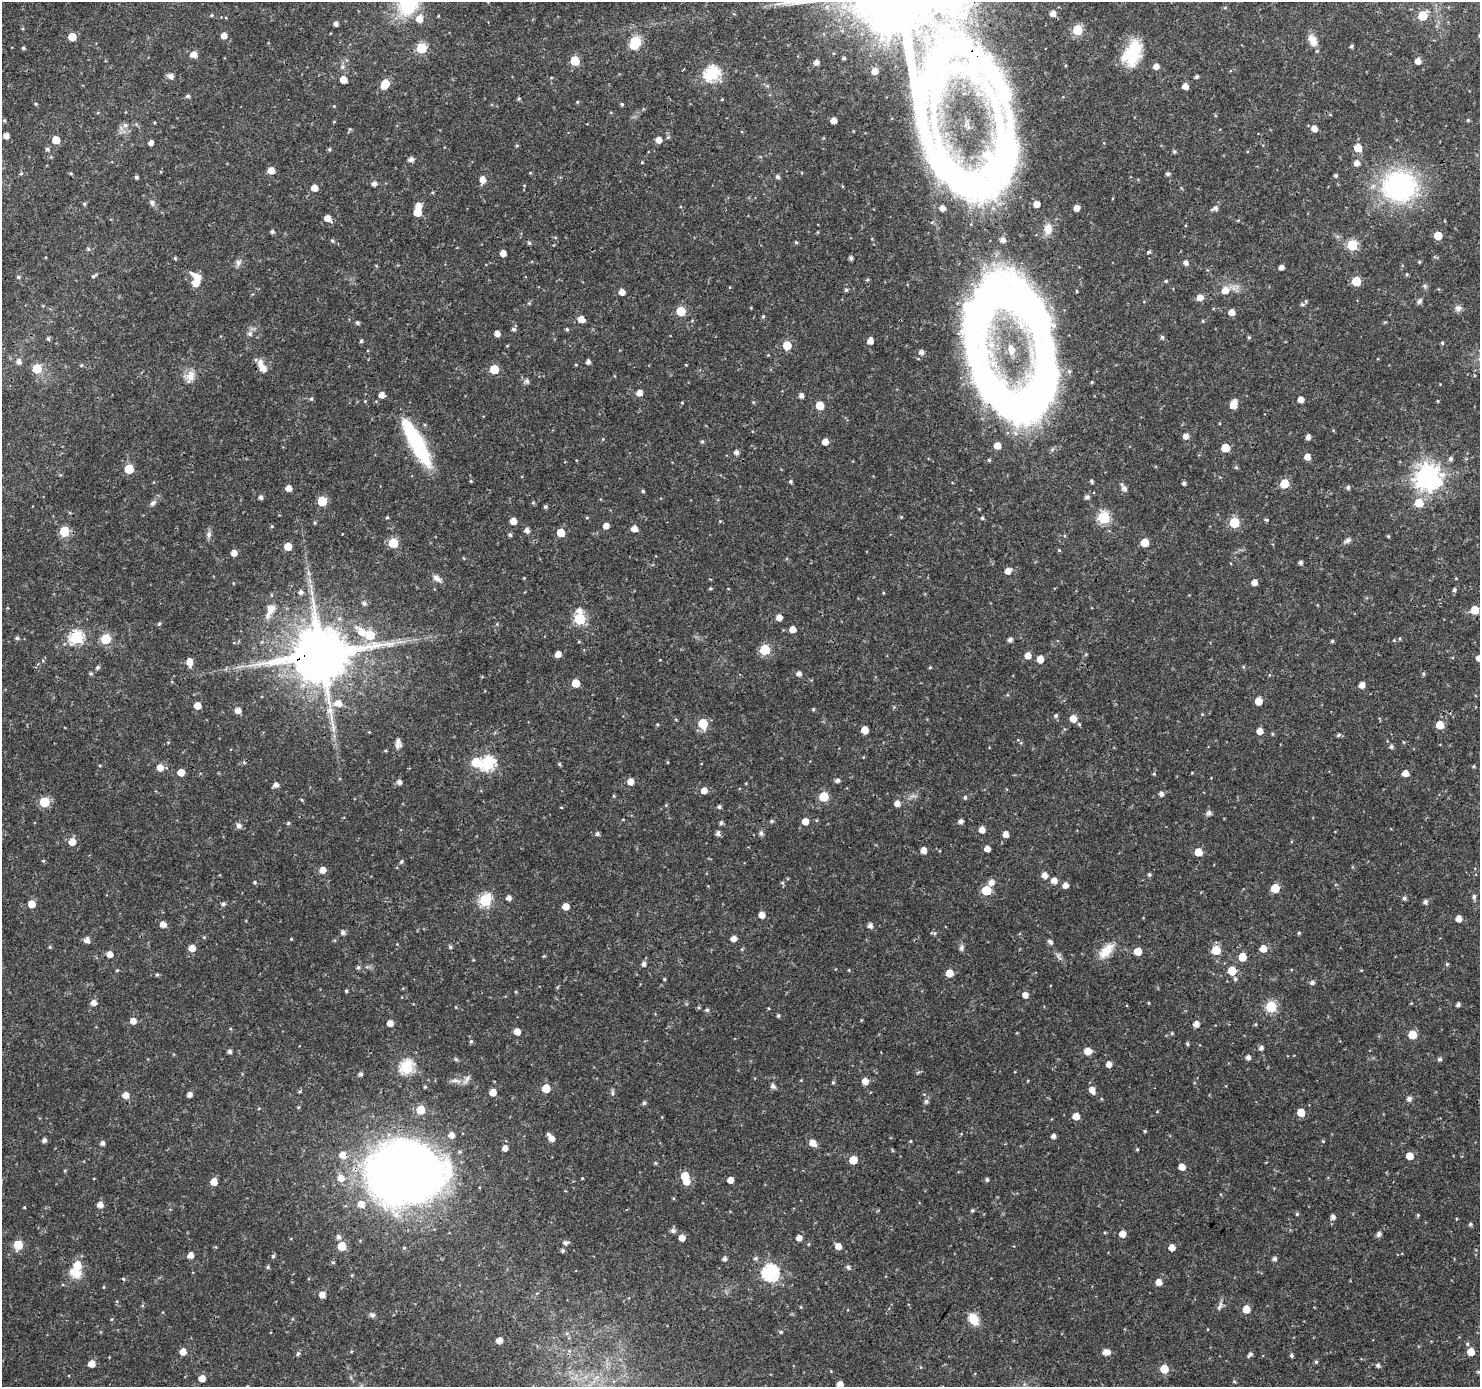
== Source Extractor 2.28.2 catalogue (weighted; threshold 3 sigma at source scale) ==
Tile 10 of 4 x 4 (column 2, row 3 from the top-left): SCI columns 1482-2959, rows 1574-2958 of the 5926 x 5984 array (HDU 1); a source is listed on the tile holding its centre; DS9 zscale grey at full resolution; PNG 1482 x 1389 px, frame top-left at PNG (2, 2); no overlay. Shown black and unused: <1% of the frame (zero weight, under 3 of 4 exposures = <1% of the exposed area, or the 3 px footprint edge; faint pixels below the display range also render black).
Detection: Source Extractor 2.28.2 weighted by HDU 2 'WHT'; one run over the whole footprint, this tile lists its part. Background 0.0184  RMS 0.0016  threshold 0.00728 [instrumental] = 3 sigma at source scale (4.5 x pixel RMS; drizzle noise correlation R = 1.50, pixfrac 1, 0.0396/0.0396 arcsec/px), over >= 5 px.
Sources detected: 479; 6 inside a brighter object's white glare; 3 cosmic-ray / hot-pixel residue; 2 long thin detections or spike segments (spike, bleed or trail) — not listed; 10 inside a brighter listed object's ellipse — not listed separately; the other 458 listed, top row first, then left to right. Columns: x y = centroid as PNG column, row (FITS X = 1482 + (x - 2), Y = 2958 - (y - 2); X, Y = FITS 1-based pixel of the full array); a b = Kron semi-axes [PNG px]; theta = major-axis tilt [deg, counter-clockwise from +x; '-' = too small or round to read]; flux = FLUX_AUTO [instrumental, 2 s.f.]
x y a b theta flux
1053 13 5 5 - 1.1
211 15 5 4 - 0.21
1423 16 6 5 - 6.3
419 19 9 7 81 1.5
336 23 4 4 - 0.63
1077 30 6 6 - 8.9
224 36 5 5 - 1.3
72 37 5 5 - 3.2
1313 40 15 9 -63 1.6
635 42 8 6 63 14
1351 46 4 4 - 0.27
23 48 4 4 - 0.3
422 48 6 6 - 11
1133 53 27 16 70 7
193 54 6 6 - 1.4
844 58 4 3 - 0.24
575 61 6 5 - 6
1418 61 5 5 - 1.2
816 62 5 5 - 0.83
1156 66 5 5 - 1.1
342 67 6 5 - 0.35
875 71 5 4 - 1.2
712 74 7 6 - 31
171 76 6 5 - 0.87
1197 77 4 4 - 0.34
343 79 5 5 - 1.9
385 84 7 5 60 4.7
1185 86 5 5 - 1.3
188 96 5 5 - 0.37
519 98 6 3 19 0.18
577 102 5 4 - 0.17
36 104 4 3 - 0.18
622 104 4 4 - 0.24
334 106 4 4 - 0.14
4 120 5 4 - 0.2
1468 120 4 4 - 0.18
833 121 5 5 - 1.1
334 122 4 3 - 0.12
125 125 6 6 - 0.45
1314 128 6 5 - 1.2
6 136 5 5 - 1.1
668 137 6 5 - 0.26
56 140 5 5 - 2.8
659 140 5 5 - 1.3
151 143 4 4 - 0.77
517 145 5 3 - 0.17
1358 148 5 5 - 3.2
47 149 5 4 - 0.37
329 149 5 4 - 0.24
1174 151 5 4 - 0.29
411 159 5 5 - 0.7
642 162 4 4 - 0.15
1357 163 6 5 - 1
271 170 5 5 - 1.7
21 173 5 4 - 0.21
71 173 5 3 - 0.16
1168 174 5 5 - 0.36
1336 175 4 4 - 0.33
136 177 4 4 - 0.33
777 177 5 5 - 0.39
483 180 7 5 80 1.4
374 183 5 5 - 0.67
1399 186 39 34 -1 25
314 188 5 5 - 1.6
152 203 9 7 -84 0.49
84 204 5 4 - 0.25
1036 204 5 5 - 1.3
418 206 5 5 - 1.3
1077 208 5 4 - 1.1
1215 208 8 5 20 0.59
417 212 5 5 - 3
328 218 6 5 - 1.4
272 231 4 4 - 0.36
1438 236 5 5 - 3.3
332 241 5 4 - 0.23
796 242 5 4 - 0.2
529 243 4 4 - 0.25
1352 245 6 6 - 11
1149 252 4 4 - 0.27
503 253 5 5 - 1.3
175 258 4 4 - 0.22
851 258 4 4 - 0.44
1419 262 4 3 - 0.19
238 263 10 7 70 0.6
1186 263 5 5 - 0.62
1281 267 4 4 - 0.75
1407 274 5 3 - 0.14
94 276 7 4 32 0.31
18 277 5 4 - 0.25
867 280 5 3 - 0.19
1166 281 5 4 - 0.23
1356 281 6 5 - 5.7
196 283 7 6 - 1.8
846 290 5 4 - 0.3
1225 290 7 7 - 1.5
622 292 5 5 - 1.3
1200 297 6 5 - 1.4
1419 301 8 6 55 0.42
529 303 4 4 - 0.18
1025 304 139 74 -43 79
1302 304 6 4 -17 0.29
1458 308 9 8 - 0.68
681 311 6 5 - 5.2
1231 312 5 5 - 1.3
763 316 5 4 - 0.23
581 319 6 5 - 1.5
1203 321 5 3 - 0.14
357 322 5 5 - 0.24
513 329 5 5 - 0.44
567 329 5 4 - 0.24
497 333 5 4 - 1
250 334 7 7 - 0.54
1162 337 5 4 - 0.34
1249 337 5 4 - 0.24
48 338 5 4 - 0.28
361 341 4 4 - 0.31
870 341 5 5 - 1.3
1442 343 5 4 - 0.21
787 345 6 5 - 3.6
921 352 5 5 - 0.68
768 355 4 4 - 0.13
19 361 6 6 - 0.77
588 362 4 4 - 0.56
81 365 5 4 - 0.2
576 365 4 3 - 0.14
686 365 4 3 - 0.12
262 367 14 7 -62 2.2
37 368 6 6 - 5.3
494 369 5 5 - 5.5
190 376 17 11 68 1.6
527 381 6 5 - 0.55
639 393 5 5 - 1.2
382 395 5 5 - 1.2
801 396 5 5 - 0.74
1001 397 103 40 -47 53
311 399 5 5 - 0.27
1301 399 4 4 - 1.2
753 402 4 3 - 0.16
682 403 4 3 - 0.13
1234 404 8 5 71 2.6
820 405 5 5 - 3.4
1186 436 6 5 - 0.83
1308 437 5 4 - 0.67
702 441 5 4 - 0.25
416 442 52 13 -62 17
825 442 5 5 - 1.5
1225 448 5 5 - 4
736 452 5 5 - 0.62
1307 457 5 5 - 1.3
1450 459 6 5 - 0.47
989 460 5 5 - 0.2
129 469 5 5 - 5.6
1427 477 9 9 - 150
471 481 4 4 - 0.16
790 481 4 4 - 0.26
1091 481 5 4 - 0.28
1184 483 4 3 - 0.35
1284 483 5 5 - 5.4
1348 487 5 5 - 0.36
288 488 5 5 - 1.2
1124 488 8 5 -59 0.89
643 491 5 4 - 0.22
261 497 4 4 - 0.51
1087 497 6 5 - 0.45
322 501 6 5 - 5.8
153 503 10 6 46 0.52
533 503 5 3 - 0.18
1419 503 6 6 - 3.7
545 507 4 4 - 0.31
387 517 4 4 - 0.19
901 517 5 4 - 0.16
1104 517 6 6 - 18
982 518 4 4 - 0.25
1266 520 5 4 - 0.25
513 521 5 5 - 1.4
720 521 4 4 - 0.13
1234 522 6 6 - 8.4
315 523 5 3 - 0.16
272 526 5 4 - 0.18
606 526 5 5 - 1.1
634 528 5 5 - 1.2
527 530 5 5 - 0.77
64 531 6 6 - 7.3
561 533 5 5 - 3.7
209 534 9 6 82 0.57
510 535 5 4 - 0.32
1388 536 4 4 - 0.18
1347 540 10 5 33 0.52
1145 542 5 5 - 3.7
393 543 6 5 - 6.9
288 546 5 5 - 2.6
1059 550 4 4 - 0.18
234 553 5 5 - 1.1
1300 562 5 4 - 0.44
1008 571 6 5 - 1.2
437 578 13 6 -42 0.92
524 578 4 3 - 0.11
1456 578 4 3 - 0.12
1254 582 5 5 - 1.2
710 588 4 4 - 0.22
1454 590 6 4 74 0.32
301 592 6 6 - 0.58
364 603 6 6 - 0.52
270 610 23 10 63 2.1
580 610 8 7 - 0.85
1475 610 5 5 - 3.4
779 617 5 5 - 1.2
580 619 6 6 - 13
159 624 5 4 - 0.22
792 629 5 5 - 1.6
361 631 15 8 -39 2.6
370 635 6 6 - 5.9
17 638 4 4 - 0.34
76 638 6 6 - 22
1400 638 5 3 - 0.16
105 639 6 6 - 8.4
1010 640 4 4 - 0.58
1332 641 4 4 - 0.22
765 649 6 6 - 9.1
321 654 16 15 - 1300
558 654 5 4 - 1.3
1028 655 5 5 - 1.3
1479 658 5 5 - 1.1
1040 659 5 5 - 1.8
189 662 7 5 -85 1.7
98 667 5 5 - 0.31
930 667 4 4 - 0.16
1243 667 5 4 - 0.19
91 673 5 4 - 0.23
799 673 5 5 - 0.68
1423 674 5 3 - 0.18
576 683 5 5 - 3.2
1362 685 5 5 - 1.2
1258 701 5 5 - 2.5
338 703 8 7 - 1.6
197 705 5 5 - 1.9
813 709 4 4 - 0.19
238 710 5 5 - 1.2
1056 716 5 5 - 0.32
1073 718 6 5 - 1.7
703 723 6 6 - 6
657 724 4 4 - 0.17
1079 724 5 4 - 0.23
1440 725 5 5 - 3
865 730 5 5 - 2.3
1260 731 5 5 - 1.2
1272 734 5 3 - 0.16
1338 735 5 5 - 0.3
398 741 14 7 -70 0.74
1391 747 5 5 - 0.39
476 762 7 6 - 4.8
668 762 4 3 - 0.13
488 763 7 6 - 24
559 764 5 4 - 0.24
160 767 6 6 - 1.5
181 772 5 5 - 1.9
1192 773 3 3 - 0.12
1405 773 5 5 - 1.4
1154 774 5 4 - 0.2
837 780 6 5 - 0.4
630 781 6 5 - 1.5
399 782 5 5 - 0.7
276 785 5 5 - 0.75
704 790 5 5 - 1.3
1161 794 5 4 - 0.67
614 796 4 4 - 0.18
824 797 6 6 - 6.5
965 797 5 4 - 0.27
302 800 5 3 - 0.17
44 802 6 6 - 8.2
897 803 5 5 - 1.2
666 805 4 4 - 0.16
561 807 4 3 - 0.11
719 807 4 4 - 0.4
1209 813 5 5 - 0.68
772 821 5 4 - 0.27
805 821 5 5 - 1.5
961 821 4 4 - 0.66
288 823 4 4 - 0.24
721 823 5 4 - 0.38
239 826 7 6 - 0.57
982 830 5 5 - 1.2
761 833 5 5 - 0.54
597 834 5 5 - 0.34
1006 834 5 4 - 1.2
72 842 6 6 - 1.7
987 849 5 4 - 1.1
924 850 5 4 - 1.2
1198 852 5 5 - 3.3
43 861 5 3 - 0.16
401 862 5 4 - 0.27
323 870 6 5 - 1.3
1045 875 5 5 - 1.3
1149 875 4 4 - 0.28
1054 880 5 5 - 1.3
255 882 5 4 - 0.23
991 882 6 5 - 1
782 883 5 5 - 0.24
1065 885 5 4 - 1
1275 888 5 5 - 4.7
986 890 6 6 - 7
1474 897 7 5 87 0.37
509 898 5 4 - 0.72
1404 898 5 4 - 0.39
485 900 6 6 - 17
1425 902 5 5 - 0.46
31 904 5 5 - 2
223 904 5 5 - 0.37
566 906 5 5 - 1.7
762 915 5 5 - 1.3
1459 919 5 5 - 1.3
163 924 5 5 - 1.2
870 925 5 5 - 0.74
343 932 5 5 - 0.56
934 933 9 4 -10 0.26
1299 933 4 3 - 0.21
734 938 5 4 - 1.1
291 939 4 3 - 0.13
87 940 6 5 - 0.93
1050 942 8 5 -36 0.38
50 947 5 4 - 0.18
450 947 5 4 - 0.28
192 948 5 5 - 1.6
961 948 8 6 69 0.44
1263 949 5 5 - 1.7
1216 950 6 5 - 4.8
1106 951 25 12 47 2.7
1138 951 5 5 - 3
110 954 5 5 - 1.2
1058 956 12 6 -62 0.57
1242 957 5 5 - 3.4
643 964 5 5 - 0.58
1447 964 5 5 - 0.23
358 967 5 5 - 0.3
117 970 4 4 - 0.16
1232 971 5 5 - 4.4
949 973 5 5 - 2.4
157 974 6 4 1 0.21
664 979 4 3 - 0.17
1235 979 5 5 - 0.26
1312 982 6 5 - 0.44
346 991 4 4 - 0.2
1025 995 5 5 - 1
93 1003 5 5 - 1
1458 1005 4 4 - 0.47
1271 1007 6 6 - 13
707 1010 5 4 - 0.3
778 1015 4 4 - 0.31
133 1021 5 5 - 1.2
390 1023 5 5 - 1.2
1196 1024 5 4 - 1.2
1256 1024 4 3 - 0.16
517 1032 5 5 - 1.3
1172 1033 5 4 - 0.17
1412 1035 5 5 - 4.3
471 1041 6 4 73 0.27
1187 1044 4 4 - 0.25
1261 1048 5 5 - 0.52
230 1051 5 4 - 0.49
1088 1051 6 5 - 2.1
1248 1057 4 4 - 0.66
456 1059 6 5 - 0.25
1440 1059 5 5 - 0.37
1109 1064 5 5 - 1.1
407 1067 7 6 - 25
361 1074 5 4 - 0.43
455 1081 18 6 -10 0.86
865 1081 5 5 - 1.4
833 1082 5 4 - 0.22
773 1086 7 6 - 0.44
425 1087 4 4 - 0.2
546 1088 5 5 - 3.8
1092 1090 7 5 -66 1.3
493 1092 5 5 - 1.8
612 1092 10 4 -85 0.31
125 1095 6 5 - 1.4
189 1095 5 4 - 0.78
1409 1099 7 6 - 0.47
926 1101 7 6 - 0.36
644 1103 5 4 - 0.37
420 1110 6 6 - 4.3
1301 1112 5 5 - 3
1076 1116 5 5 - 1.7
1145 1131 4 4 - 0.19
1054 1136 4 4 - 0.65
551 1138 6 5 - 1.2
44 1140 5 4 - 0.53
910 1141 4 3 - 0.16
1323 1141 4 4 - 0.15
102 1143 4 4 - 0.56
813 1143 7 6 - 1.5
505 1148 4 4 - 0.94
1137 1149 4 3 - 0.19
1409 1156 5 5 - 2.2
853 1160 5 5 - 3.6
655 1163 5 4 - 0.18
1182 1167 5 5 - 1.6
401 1173 71 58 11 150
685 1176 5 5 - 4.2
582 1178 3 3 - 0.13
730 1180 5 4 - 1.3
987 1180 5 4 - 0.32
214 1182 5 5 - 1.7
100 1205 5 5 - 1.2
24 1207 3 3 - 0.12
972 1210 4 4 - 0.25
1297 1214 4 4 - 0.24
1418 1215 5 4 - 0.19
1333 1217 5 5 - 0.68
1470 1224 4 4 - 0.3
673 1230 6 5 - 0.57
1122 1234 5 5 - 1.4
1379 1234 5 4 - 0.67
338 1237 6 5 - 0.56
682 1238 5 5 - 1.4
799 1238 5 4 - 1.1
565 1243 6 5 - 0.55
18 1245 6 5 - 5.5
342 1246 5 5 - 4.7
838 1246 5 5 - 1.3
1172 1247 5 5 - 1.4
404 1248 5 4 - 0.18
563 1251 4 4 - 0.34
190 1255 5 5 - 1.1
273 1256 6 4 77 0.28
756 1258 5 5 - 0.38
724 1259 5 4 - 0.56
1275 1259 5 5 - 0.47
333 1262 5 4 - 0.21
77 1265 7 7 - 2.5
268 1267 5 4 - 0.25
848 1267 5 5 - 0.43
76 1273 15 11 -20 2.2
770 1273 7 7 - 38
352 1275 5 4 - 0.16
1159 1282 5 5 - 1.3
104 1287 5 3 - 0.13
322 1295 5 5 - 1.2
1220 1306 14 5 67 0.58
1246 1309 5 5 - 2.8
372 1315 8 6 -8 0.41
974 1319 14 9 -54 2.4
781 1332 5 4 - 0.24
499 1340 5 4 - 1.2
1467 1344 5 5 - 0.24
183 1352 5 5 - 1.5
1106 1352 8 5 -2 1.3
1471 1352 5 5 - 2.6
298 1354 7 4 63 0.26
1250 1354 7 4 45 0.45
1291 1355 4 4 - 0.31
1316 1362 5 4 - 0.3
91 1364 5 5 - 1.7
1378 1365 5 5 - 0.44
1164 1369 6 5 - 3.9
202 1378 5 5 - 1.5
1234 1381 5 4 - 0.17
840 1384 5 5 - 1.5
Overlapping masked pixels (flux is a lower limit): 4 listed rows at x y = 262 367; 1001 397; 321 654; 401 1173
Isophote crosses this tile's border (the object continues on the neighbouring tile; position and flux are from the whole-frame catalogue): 2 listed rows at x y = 1479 658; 840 1384